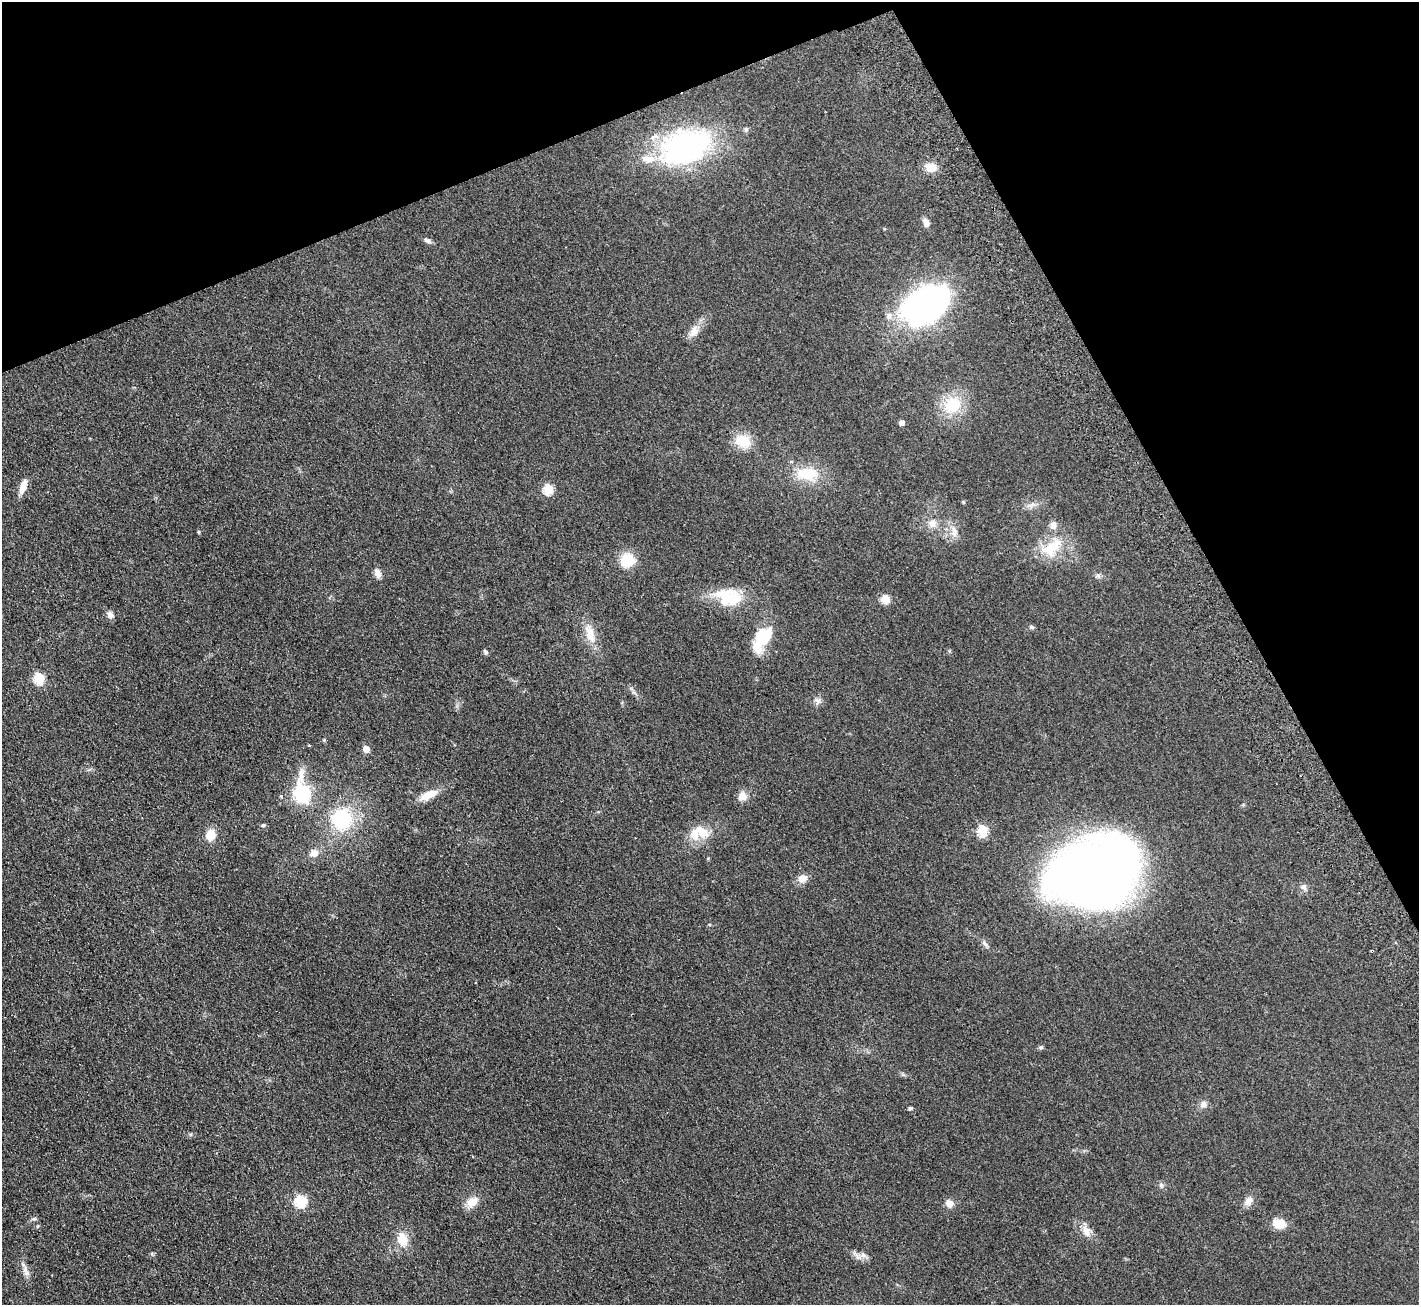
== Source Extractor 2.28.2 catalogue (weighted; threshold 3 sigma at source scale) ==
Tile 3 of 4 x 4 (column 3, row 1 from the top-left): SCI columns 2890-4306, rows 4095-5397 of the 5776 x 5715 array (HDU 1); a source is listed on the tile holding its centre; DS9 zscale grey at full resolution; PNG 1421 x 1307 px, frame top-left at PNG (2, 2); no overlay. Shown black and unused: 22% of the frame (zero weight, under 2 of 3 exposures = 3% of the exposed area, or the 3 px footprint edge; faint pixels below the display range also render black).
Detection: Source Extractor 2.28.2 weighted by HDU 2 'WHT'; one run over the whole footprint, this tile lists its part. Background 0.0927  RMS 0.0099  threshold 0.0446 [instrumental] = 3 sigma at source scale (4.5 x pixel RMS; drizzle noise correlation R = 1.50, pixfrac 1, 0.05/0.05 arcsec/px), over >= 5 px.
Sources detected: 68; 6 inside a brighter listed object's ellipse — not listed separately; the other 62 listed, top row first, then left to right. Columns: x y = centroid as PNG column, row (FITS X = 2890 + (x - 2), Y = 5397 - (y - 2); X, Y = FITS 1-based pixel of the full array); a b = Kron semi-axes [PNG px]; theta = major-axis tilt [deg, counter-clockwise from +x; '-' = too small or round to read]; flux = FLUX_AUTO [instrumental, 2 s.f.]
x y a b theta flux
746 130 7 5 88 1.9
685 147 56 34 20 200
931 167 13 10 -7 11
926 222 11 7 -65 4.9
427 240 10 6 -24 3.1
925 305 44 30 31 270
694 331 19 11 56 9.3
952 405 24 21 37 34
901 422 4 4 - 5.8
743 441 18 14 -23 23
807 474 28 16 -3 31
23 487 20 7 71 8.7
548 489 6 5 - 52
963 502 5 4 - 1.2
932 523 11 10 - 7.8
199 532 4 4 - 1
954 532 18 8 -83 7.9
1051 547 31 19 40 33
627 560 14 13 - 25
377 573 13 7 -71 5.3
1098 575 8 6 -36 2.6
731 599 28 19 17 34
885 599 9 8 - 11
110 615 9 7 -47 4.4
1031 627 7 6 - 1.9
590 634 25 12 -72 16
764 637 27 17 56 35
485 652 8 5 -46 1.6
39 678 6 5 - 65
817 701 10 8 -46 3.9
309 745 3 3 - 1.7
366 749 5 5 - 11
303 793 9 7 -81 280
428 795 23 9 26 14
281 796 5 4 - 1.1
742 796 13 12 - 7.2
342 819 26 24 -89 64
263 825 6 5 - 1.4
982 830 6 5 - 67
702 833 19 16 -14 18
211 835 11 9 80 16
314 853 10 9 - 7.5
708 858 5 4 - 0.87
1095 872 77 52 15 1100
802 878 10 9 - 8.6
1303 887 10 8 -51 3.9
985 944 12 4 -45 2.9
1041 1047 7 6 - 1.7
1203 1104 10 9 - 4.9
910 1108 5 4 - 1.6
1161 1185 8 6 -88 2.3
301 1201 6 6 - 90
1248 1201 13 9 51 6.8
472 1202 16 11 42 11
949 1203 9 8 - 7
34 1219 6 4 42 1.6
1279 1223 16 12 -12 13
38 1226 5 3 - 0.89
1086 1230 22 9 -75 8.5
403 1239 17 13 -75 16
857 1256 19 6 -48 4.7
25 1269 14 6 88 5.3